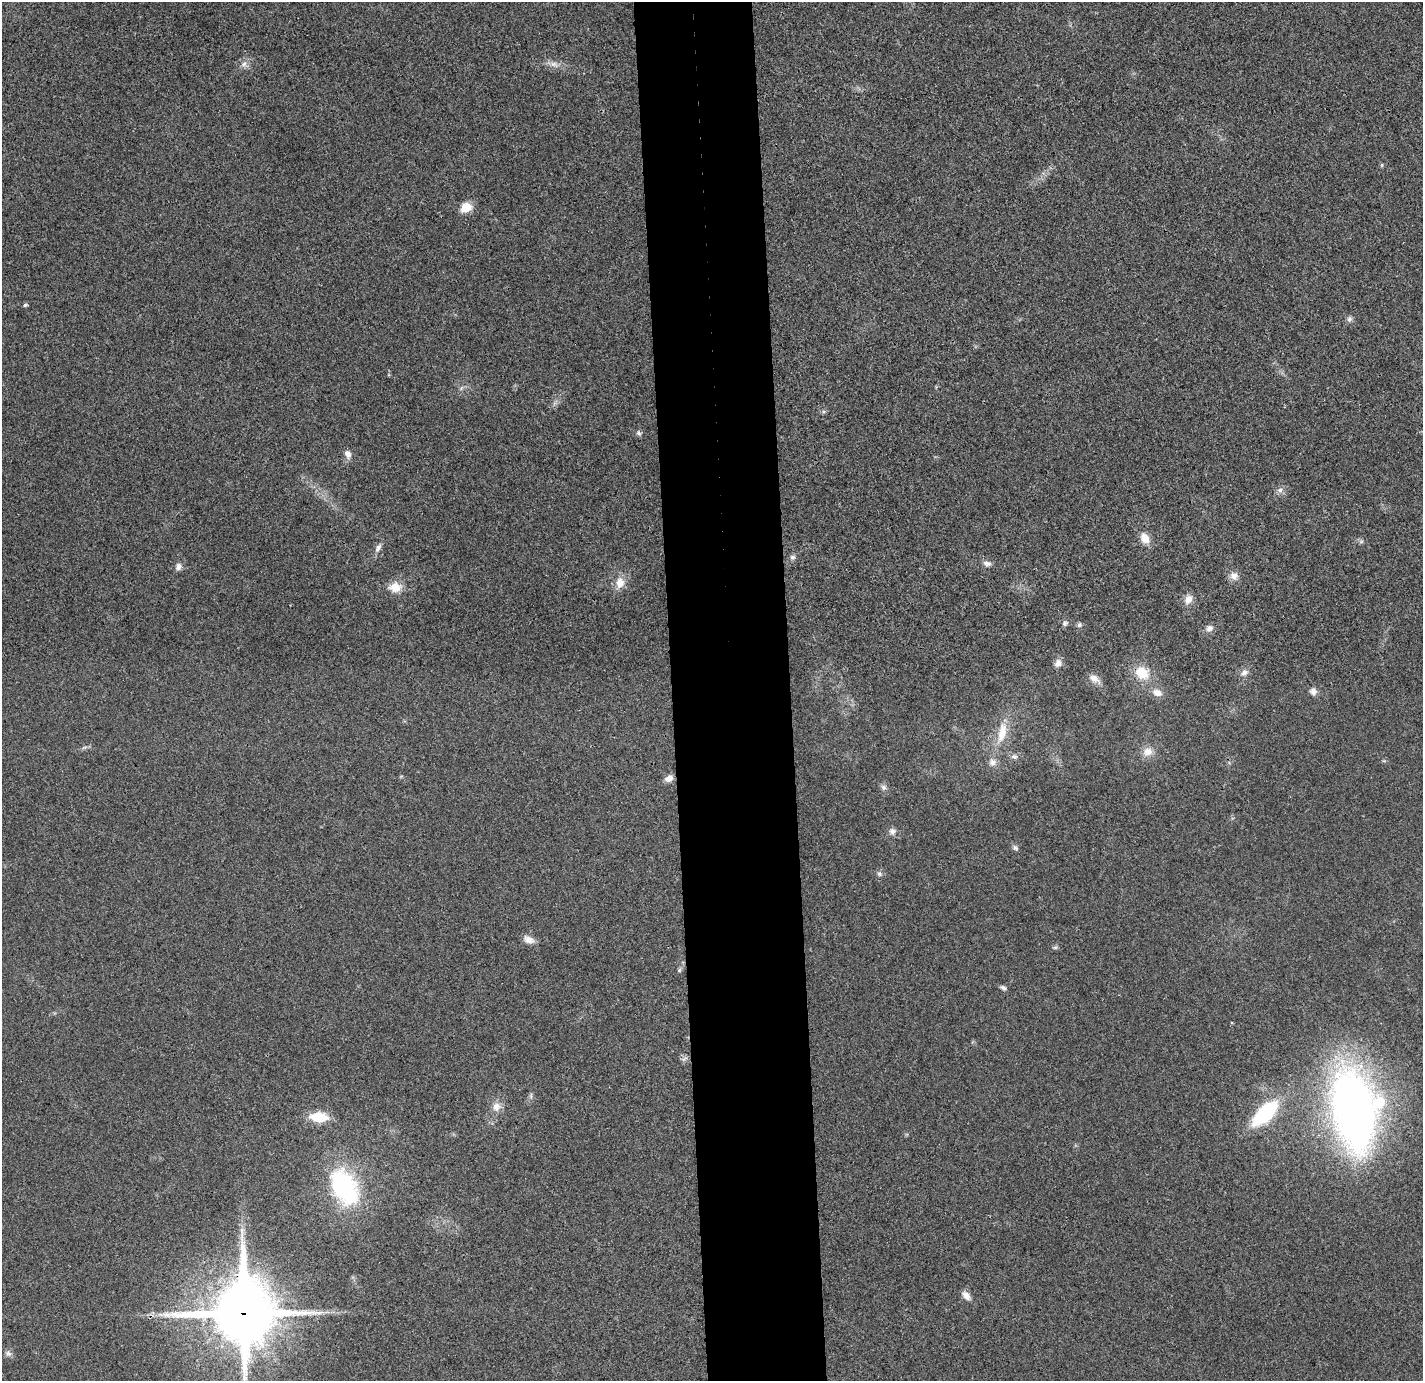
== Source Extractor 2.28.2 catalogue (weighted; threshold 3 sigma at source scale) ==
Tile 5 of 3 x 3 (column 2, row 2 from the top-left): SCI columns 1478-2898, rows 1462-2840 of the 4375 x 4313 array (HDU 1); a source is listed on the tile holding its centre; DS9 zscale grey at full resolution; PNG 1425 x 1383 px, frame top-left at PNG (2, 2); no overlay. Shown black and unused: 8% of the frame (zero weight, under 3 of 4 exposures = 6% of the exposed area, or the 3 px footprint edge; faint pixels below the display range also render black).
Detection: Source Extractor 2.28.2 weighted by HDU 2 'WHT'; one run over the whole footprint, this tile lists its part. Background 0.0292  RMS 0.0065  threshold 0.0293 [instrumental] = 3 sigma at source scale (4.5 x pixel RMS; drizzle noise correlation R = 1.50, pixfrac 1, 0.05/0.05 arcsec/px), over >= 5 px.
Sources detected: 49; all 49 listed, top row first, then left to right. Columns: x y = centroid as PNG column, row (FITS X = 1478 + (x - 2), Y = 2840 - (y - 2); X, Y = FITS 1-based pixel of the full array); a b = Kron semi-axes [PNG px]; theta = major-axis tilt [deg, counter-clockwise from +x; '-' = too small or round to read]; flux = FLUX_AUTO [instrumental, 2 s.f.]
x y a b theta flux
244 64 7 7 - 2.4
554 64 11 6 -19 3.2
1382 165 6 4 89 0.78
466 207 13 10 27 9.1
25 305 5 4 - 1.2
1349 319 8 7 - 1.9
639 433 8 5 -41 1.5
348 454 11 7 -60 3.5
1280 490 8 8 - 2.5
1145 538 13 10 -59 6.9
378 548 13 6 61 2.7
792 557 8 7 - 1.7
987 563 10 7 -12 2.6
178 566 9 7 70 2.9
1234 576 11 10 - 4.3
620 583 15 11 83 7.3
395 587 16 13 4 8.6
1188 599 12 9 56 4.7
1065 623 9 6 28 1.7
1079 625 7 6 - 1.4
1209 628 10 8 26 3
1058 663 10 8 77 3.4
1244 672 10 7 21 2.8
1142 673 18 15 -34 14
1094 678 14 9 -30 4.4
1313 691 9 8 - 2.8
1157 693 12 8 -19 5
1002 733 29 11 78 14
1148 752 13 11 22 6
1014 757 9 7 -1 2.3
992 762 10 9 - 3.4
669 778 10 7 24 4
883 787 8 7 - 2.1
892 831 9 8 - 3
1015 848 8 6 -44 1.6
879 874 7 6 - 1.6
529 940 15 9 -25 4.3
1055 947 7 4 1 1
679 970 7 4 71 1
1003 988 8 6 -31 1.6
531 1096 9 4 78 1.3
496 1107 12 11 - 5.4
1354 1110 69 37 -81 460
1265 1113 27 12 44 56
319 1117 15 8 -4 22
344 1187 50 30 -62 71
966 1295 12 7 -52 4.2
243 1313 23 20 -90 4600
9 1353 9 6 -19 2.1
Overlapping masked pixels (flux is a lower limit): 1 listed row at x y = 243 1313
Isophote crosses this tile's border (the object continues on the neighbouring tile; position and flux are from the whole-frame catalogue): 1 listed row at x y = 243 1313